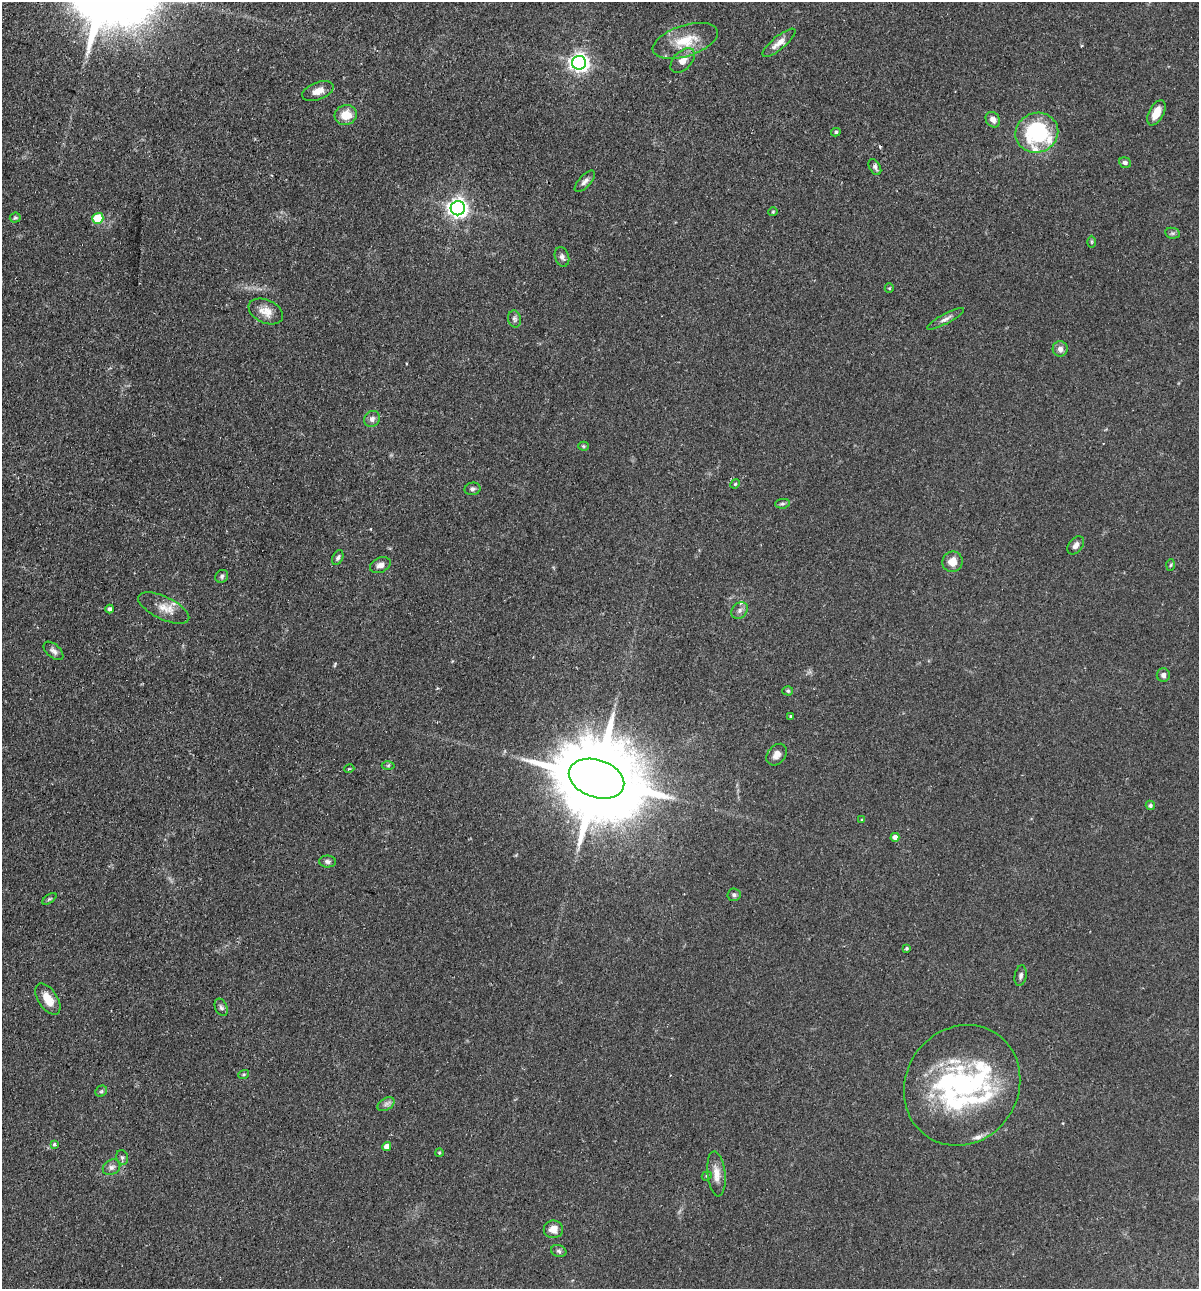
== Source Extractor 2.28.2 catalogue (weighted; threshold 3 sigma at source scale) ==
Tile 11 of 4 x 4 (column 3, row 3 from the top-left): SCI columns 2702-3898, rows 1306-2592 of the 5280 x 5184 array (HDU 1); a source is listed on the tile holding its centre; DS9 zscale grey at full resolution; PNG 1201 x 1291 px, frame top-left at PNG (2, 2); each listed source drawn as its Kron ellipse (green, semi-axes under 4 px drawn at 4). Shown black and unused: <1% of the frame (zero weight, under 2 of 3 exposures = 3% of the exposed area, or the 3 px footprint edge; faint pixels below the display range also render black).
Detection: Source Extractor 2.28.2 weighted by HDU 2 'WHT'; one run over the whole footprint, this tile lists its part. Background 0.0824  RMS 0.0058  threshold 0.0261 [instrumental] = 3 sigma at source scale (4.5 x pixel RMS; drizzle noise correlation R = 1.50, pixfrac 1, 0.05/0.05 arcsec/px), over >= 5 px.
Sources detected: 78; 2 inside a brighter object's white glare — neither listed nor drawn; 6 inside a brighter listed object's ellipse — not listed separately; the other 70 listed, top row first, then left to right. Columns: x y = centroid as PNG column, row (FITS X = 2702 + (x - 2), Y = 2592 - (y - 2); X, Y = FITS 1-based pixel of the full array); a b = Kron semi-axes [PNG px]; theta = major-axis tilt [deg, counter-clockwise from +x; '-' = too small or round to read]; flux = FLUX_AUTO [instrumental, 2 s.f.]
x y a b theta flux
685 41 34 15 18 17
779 43 21 6 40 5.2
683 60 15 9 45 4.8
579 63 7 7 - 260
318 91 16 8 21 5.2
1156 113 14 7 62 8.7
346 115 11 10 - 9.7
993 120 8 6 -55 3.1
836 132 5 4 - 0.96
1037 133 21 20 - 50
1125 163 6 5 - 1.6
875 167 9 5 -59 1.6
585 181 13 6 47 2.4
458 208 7 7 - 290
773 212 4 4 - 0.55
15 218 5 5 - 0.79
98 218 5 5 - 23
1172 233 7 5 -10 1.2
1092 242 6 4 -90 0.66
562 257 10 7 -71 2.2
889 288 5 4 - 0.64
266 311 18 11 -25 6.3
515 319 8 6 -79 1.5
945 319 21 5 28 2.7
1060 349 8 7 - 2.8
372 419 8 7 - 2.4
583 446 5 4 - 0.68
735 484 5 4 - 0.59
473 489 8 6 13 1.5
782 504 7 4 6 1
1076 545 10 6 53 2.7
338 558 8 5 65 1.4
952 562 10 10 - 5.8
380 565 11 7 23 2.8
1171 565 6 4 86 0.68
222 576 7 6 - 1.3
164 608 28 11 -26 8.1
110 609 4 4 - 1.5
740 610 9 7 48 2
53 651 12 6 -41 2.3
1163 675 7 6 - 2.2
788 691 5 4 - 0.8
790 716 3 3 - 0.7
777 755 12 8 51 3.9
388 765 6 4 1 0.76
349 769 5 3 - 0.63
597 779 28 18 -19 11000
1150 805 5 4 - 0.94
862 820 4 4 - 0.61
895 837 4 4 - 3.9
327 861 8 6 -2 1.6
734 895 6 6 - 1.5
49 899 8 4 35 0.96
906 948 4 4 - 0.86
1021 976 10 6 79 1.9
48 999 18 9 -57 8
221 1007 9 6 -65 1.5
244 1074 5 3 - 0.7
962 1085 62 56 56 100
101 1091 6 5 - 1
386 1104 9 6 31 1.9
54 1144 3 3 - 2.6
387 1147 4 4 - 4.4
439 1153 4 3 - 0.63
122 1157 7 5 -75 1.3
112 1167 9 7 33 2.2
716 1174 22 9 -84 6.3
707 1176 5 4 - 0.81
553 1229 9 9 - 4.7
559 1251 8 5 -18 1.3